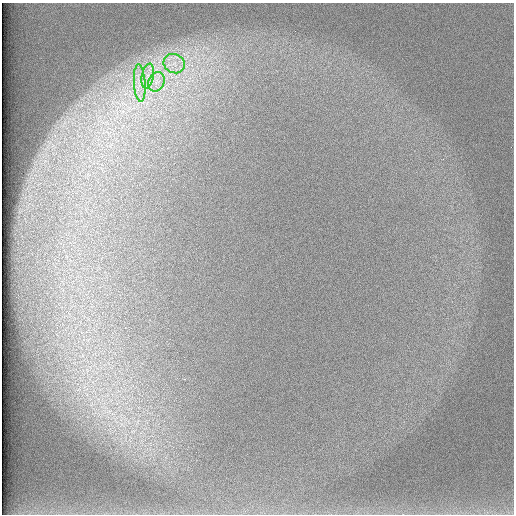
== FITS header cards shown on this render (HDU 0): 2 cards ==
NAXIS1  =                  512 /
NAXIS2  =                  512 /

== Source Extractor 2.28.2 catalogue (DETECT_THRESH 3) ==
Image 512 x 512 px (HDU 0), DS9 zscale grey, 1 PNG px = 1 image px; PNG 516 x 516 px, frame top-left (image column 1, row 512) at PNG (2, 3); each listed source drawn as its Kron ellipse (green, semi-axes under 4 px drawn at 4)
Background 97.9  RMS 2.9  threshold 8.66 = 3 sigma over >= 5 px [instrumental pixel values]
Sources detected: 4; all 4 listed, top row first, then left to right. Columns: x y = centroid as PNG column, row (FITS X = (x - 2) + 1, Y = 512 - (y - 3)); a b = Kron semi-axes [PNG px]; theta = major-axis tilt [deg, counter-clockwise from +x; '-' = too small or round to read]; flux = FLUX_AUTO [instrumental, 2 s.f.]
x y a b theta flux
174 64 11 9 -28 2100
148 76 12 6 79 1500
156 82 10 8 66 1500
140 83 19 5 -86 2000